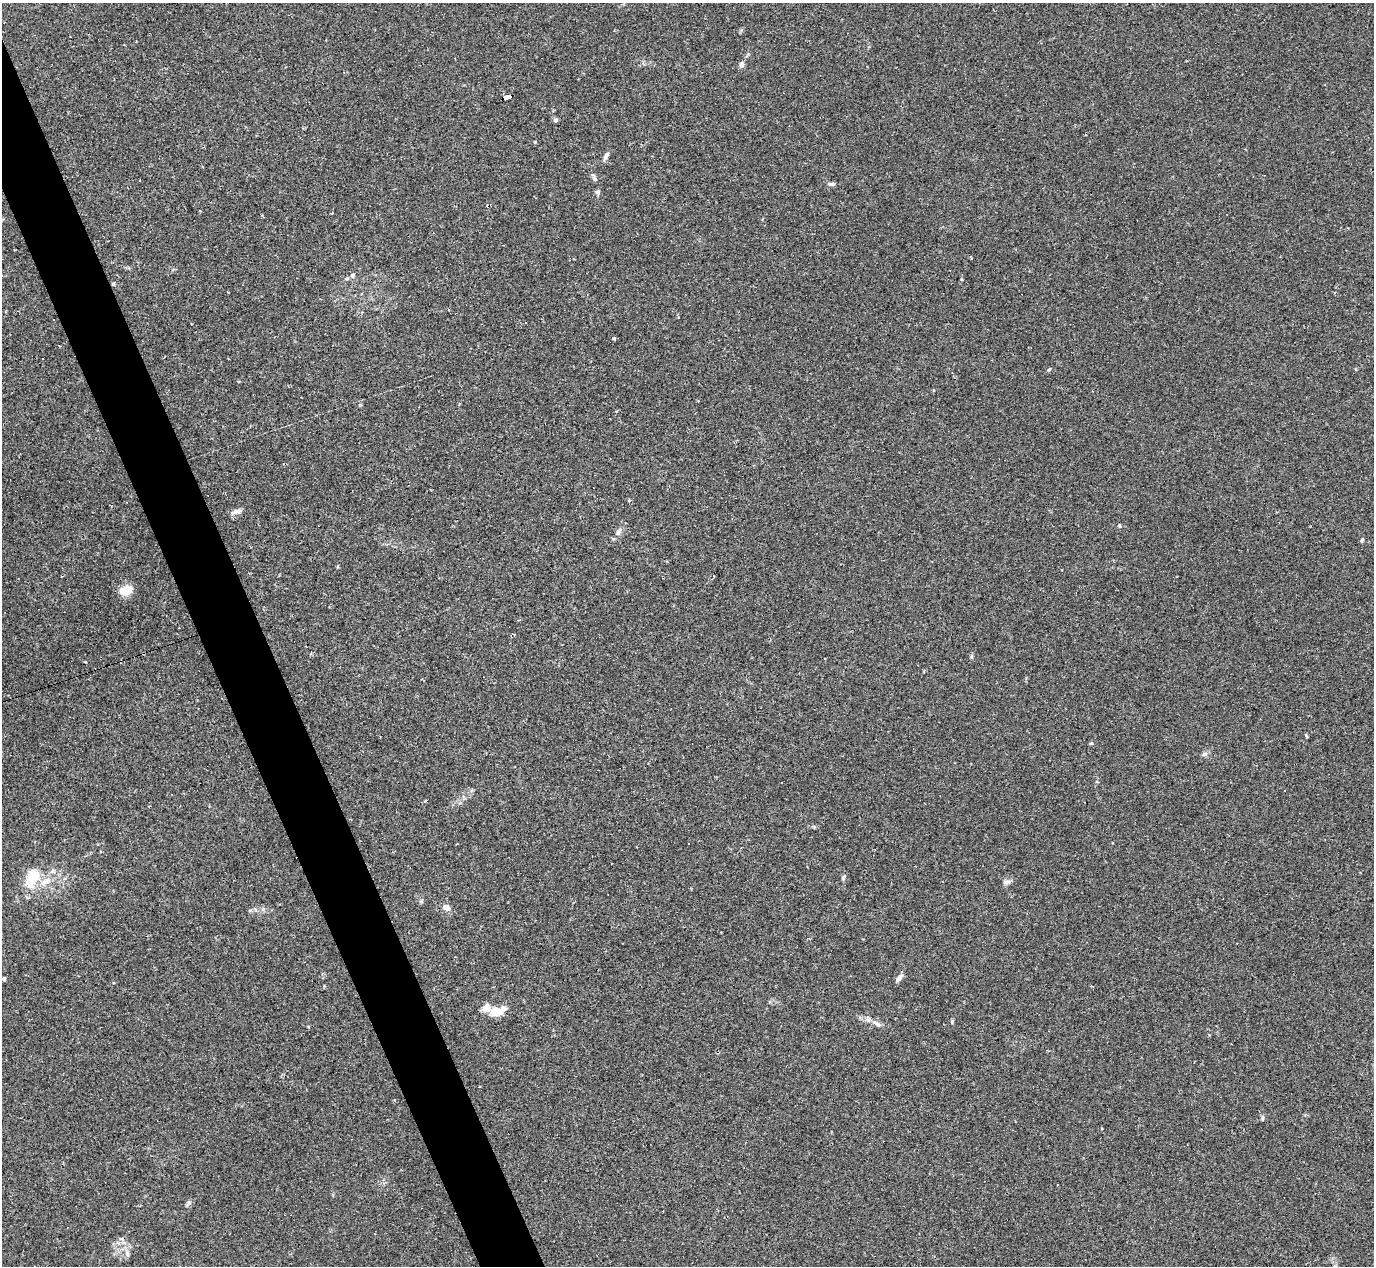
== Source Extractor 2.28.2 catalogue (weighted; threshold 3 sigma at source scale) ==
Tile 11 of 4 x 4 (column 3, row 3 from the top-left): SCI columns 2747-4118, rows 1540-2803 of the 5491 x 5477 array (HDU 1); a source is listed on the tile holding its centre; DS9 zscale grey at full resolution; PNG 1376 x 1268 px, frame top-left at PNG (2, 3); no overlay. Shown black and unused: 4% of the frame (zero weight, under 2 of 3 exposures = <1% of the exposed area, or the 3 px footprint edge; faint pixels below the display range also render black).
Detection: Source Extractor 2.28.2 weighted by HDU 2 'WHT'; one run over the whole footprint, this tile lists its part. Background 0.0643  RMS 0.0057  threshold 0.0256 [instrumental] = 3 sigma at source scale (4.5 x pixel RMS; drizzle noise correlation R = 1.50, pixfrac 1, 0.05/0.05 arcsec/px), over >= 5 px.
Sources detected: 57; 19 cosmic-ray / hot-pixel residue — not listed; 2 inside a brighter listed object's ellipse — not listed separately; the other 36 listed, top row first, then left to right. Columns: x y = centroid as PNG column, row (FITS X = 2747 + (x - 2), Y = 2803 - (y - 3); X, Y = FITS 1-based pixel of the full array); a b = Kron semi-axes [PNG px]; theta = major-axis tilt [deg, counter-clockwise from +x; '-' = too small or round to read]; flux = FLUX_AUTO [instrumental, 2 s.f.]
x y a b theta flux
741 65 7 5 89 1.9
507 97 9 4 17 200
555 120 5 5 - 1.5
606 156 11 5 62 2
594 177 10 5 -71 1.3
832 184 11 5 -4 1.3
598 192 6 6 - 1.4
971 258 3 3 - 0.88
352 275 7 6 - 1.3
113 284 5 4 - 0.62
678 317 3 3 - 0.52
526 322 3 3 - 0.94
614 339 4 3 - 0.81
1049 369 5 4 - 0.68
629 500 4 3 - 1.1
237 511 13 6 15 2.8
1120 526 5 3 - 0.56
618 532 10 6 81 1.9
1362 540 5 4 - 0.8
126 590 13 9 19 9.5
1306 736 6 3 -54 0.54
1091 743 5 4 - 0.65
1205 754 9 5 27 1.4
425 801 5 3 - 0.54
843 877 7 5 53 0.95
32 878 27 15 67 16
1007 882 11 5 6 1.8
446 908 9 6 -29 3.8
899 978 10 5 53 2.6
4 979 4 3 - 1.2
497 1011 17 8 13 13
877 1023 14 6 -30 2.6
479 1086 3 2 - 0.76
1262 1117 7 4 89 0.87
189 1202 7 4 -1 0.99
127 1254 8 5 -72 1.6
Overlapping masked pixels (flux is a lower limit): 2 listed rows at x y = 507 97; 113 284
Unlisted compact peaks at least as high as the median listed source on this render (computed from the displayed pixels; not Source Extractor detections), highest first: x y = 952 1022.